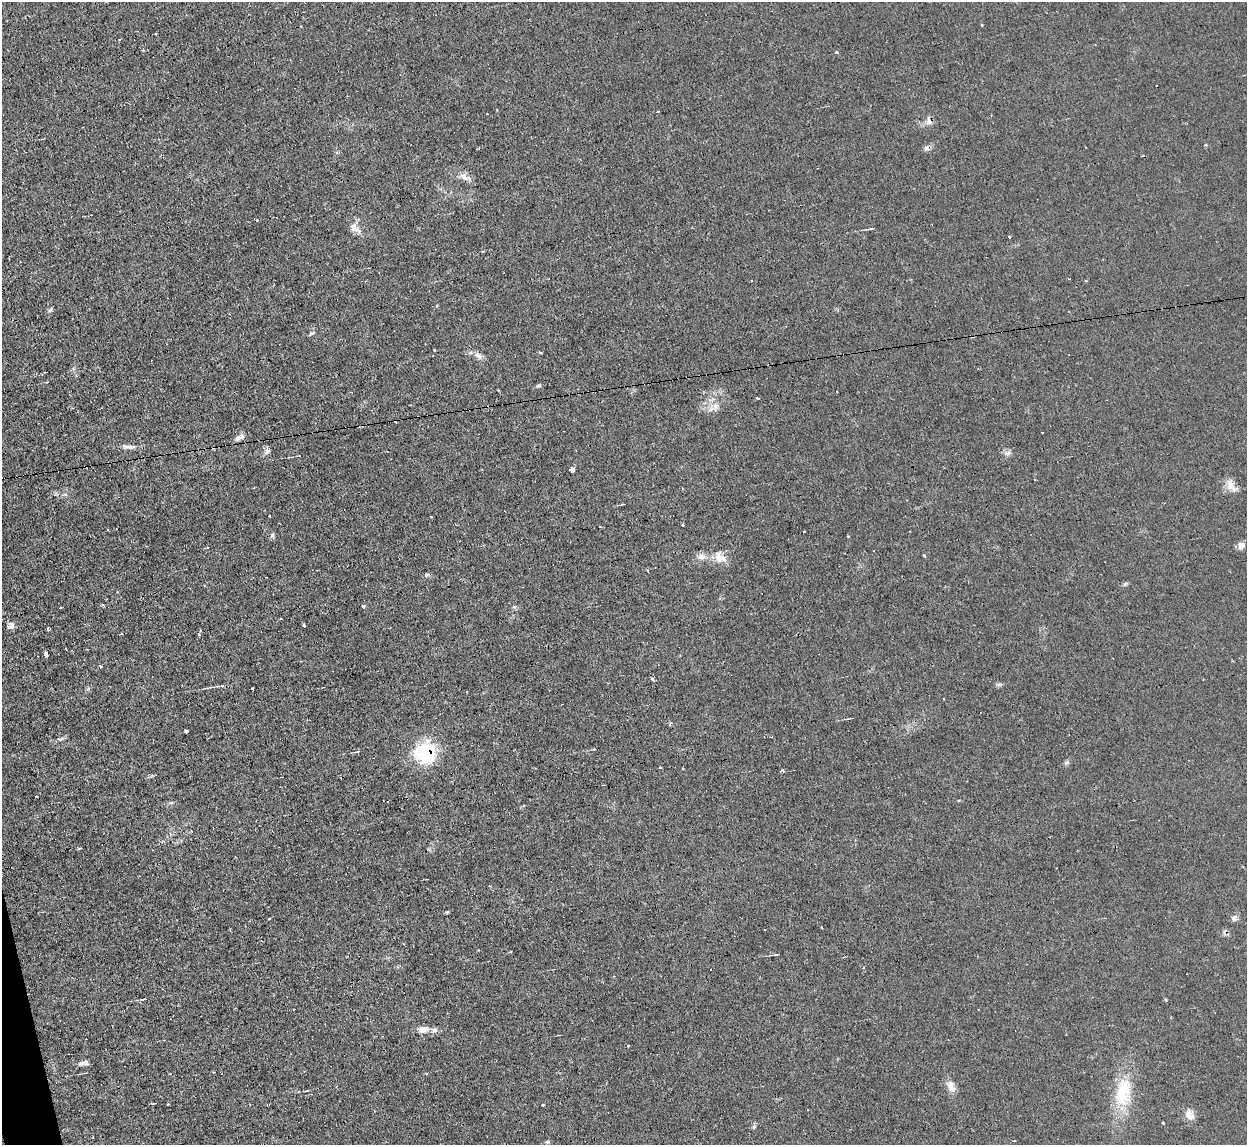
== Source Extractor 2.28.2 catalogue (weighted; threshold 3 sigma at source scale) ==
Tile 7 of 4 x 4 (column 3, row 2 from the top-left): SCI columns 2491-3735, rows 2423-3565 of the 4980 x 4962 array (HDU 1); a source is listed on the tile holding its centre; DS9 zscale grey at full resolution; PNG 1249 x 1147 px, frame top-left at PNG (2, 2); no overlay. Shown black and unused: <1% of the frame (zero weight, under 2 of 3 exposures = <1% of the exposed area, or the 3 px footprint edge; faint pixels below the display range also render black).
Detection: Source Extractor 2.28.2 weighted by HDU 2 'WHT'; one run over the whole footprint, this tile lists its part. Background 0.0276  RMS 0.0044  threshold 0.0199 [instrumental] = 3 sigma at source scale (4.5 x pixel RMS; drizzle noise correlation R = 1.50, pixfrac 1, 0.05/0.05 arcsec/px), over >= 5 px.
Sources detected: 102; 15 cosmic-ray / hot-pixel residue — not listed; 1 inside a brighter listed object's ellipse — not listed separately; the other 86 listed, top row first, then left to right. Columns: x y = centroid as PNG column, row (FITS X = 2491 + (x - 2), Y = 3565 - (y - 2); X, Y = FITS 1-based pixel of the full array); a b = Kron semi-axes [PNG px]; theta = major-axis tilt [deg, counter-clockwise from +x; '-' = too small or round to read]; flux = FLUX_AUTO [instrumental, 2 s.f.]
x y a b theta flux
982 25 3 3 - 0.78
301 26 2 2 - 0.42
156 33 3 2 - 0.37
143 50 3 3 - 0.54
836 52 3 3 - 0.9
929 121 12 7 -75 2.1
1205 145 4 3 - 0.56
926 148 7 6 - 1.2
464 177 18 8 -21 3.2
355 228 17 9 -41 3.4
871 229 8 3 6 0.77
1009 237 3 3 - 1.8
751 281 3 2 - 0.43
51 310 7 3 71 0.68
312 333 8 4 22 0.69
434 350 3 3 - 0.71
479 356 11 7 -34 2.1
538 385 6 4 17 0.68
758 398 5 2 - 0.4
716 406 9 8 - 2.3
242 437 9 8 - 1.9
128 447 22 5 -5 2.4
267 452 8 6 89 1.4
1007 453 11 6 0 1.5
572 470 4 4 - 8.1
1035 479 2 2 - 0.38
1231 485 19 10 -62 4
682 489 3 2 - 0.32
269 516 2 2 - 0.46
682 525 3 3 - 1.8
804 532 3 2 - 0.61
272 535 7 5 -83 0.88
848 536 3 2 - 0.31
1241 545 9 8 - 2.2
924 555 3 3 - 1.1
701 557 10 8 26 2.4
720 557 20 13 -35 5.5
647 571 4 3 - 0.62
427 575 8 5 9 0.88
1125 584 7 4 44 0.7
363 606 3 3 - 1.3
281 619 3 3 - 0.65
11 626 9 7 53 1.9
304 626 4 3 - 1.5
48 629 3 3 - 1.1
199 634 4 3 - 0.46
66 649 3 2 - 0.34
46 654 4 3 - 3.5
100 666 4 3 - 1.8
653 679 4 3 - 1.3
222 686 4 4 - 0.61
253 688 3 3 - 1.1
467 692 3 2 - 0.44
851 718 7 2 0 0.49
186 731 4 3 - 1.1
61 739 11 4 15 1
358 751 4 4 - 0.38
426 753 17 16 - 36
1067 762 7 4 1 0.74
660 768 3 2 - 0.7
683 768 3 2 - 0.46
782 770 3 3 - 1.7
36 797 3 3 - 0.98
79 848 5 3 - 0.52
447 912 5 3 - 0.45
269 918 3 2 - 0.57
1234 918 8 7 - 1.5
821 928 3 2 - 0.48
777 954 12 3 8 0.92
863 968 3 3 - 0.66
143 999 5 3 - 0.62
1166 1000 4 3 - 0.57
423 1029 13 7 4 3.7
628 1046 3 3 - 0.75
83 1063 12 5 12 2.1
214 1072 3 2 - 0.52
426 1073 3 3 - 0.48
170 1074 3 2 - 0.65
951 1086 16 8 -68 3.6
306 1091 4 3 - 0.41
1123 1092 39 19 78 21
168 1104 3 2 - 0.52
543 1105 3 3 - 0.71
1190 1115 16 10 -67 3.3
754 1127 6 5 - 0.75
547 1142 6 4 18 0.63
Overlapping masked pixels (flux is a lower limit): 2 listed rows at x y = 929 121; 426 753
Unlisted compact peaks at least as high as the median listed source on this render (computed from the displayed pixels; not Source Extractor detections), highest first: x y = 514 607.